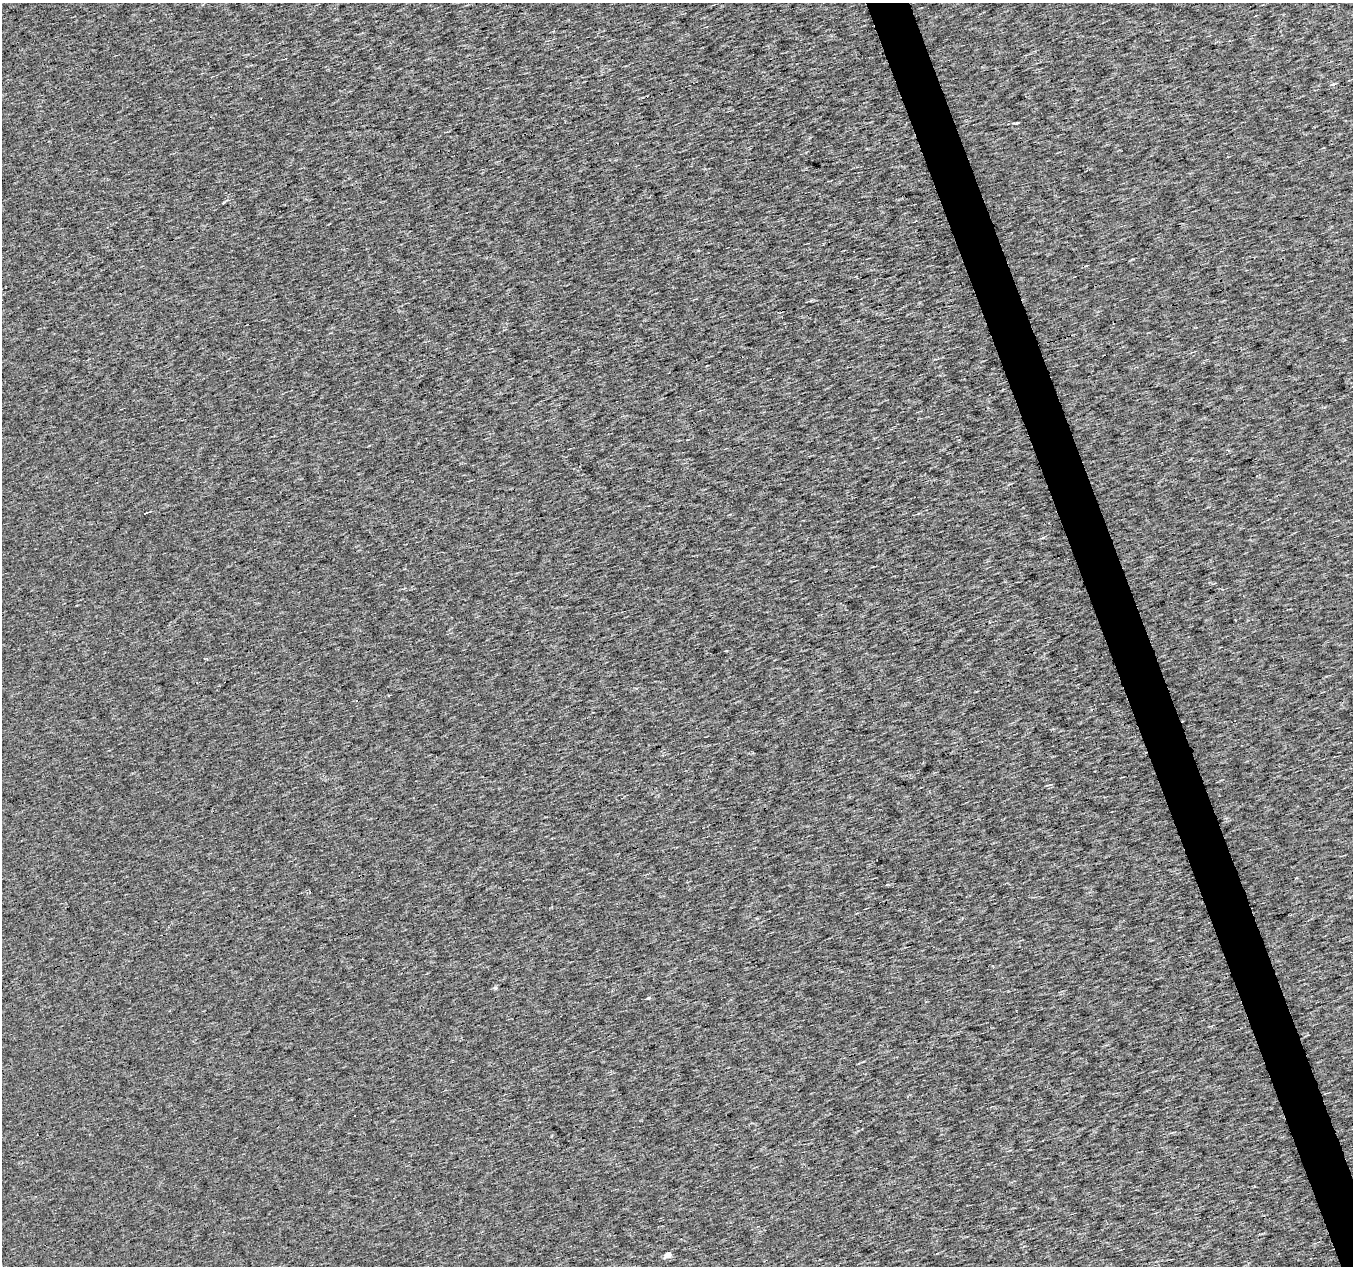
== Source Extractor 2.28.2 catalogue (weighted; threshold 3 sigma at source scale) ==
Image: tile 6 of 4 x 4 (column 2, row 2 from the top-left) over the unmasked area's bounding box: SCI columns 1352-2702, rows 2589-3852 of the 5405 x 5232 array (HDU 1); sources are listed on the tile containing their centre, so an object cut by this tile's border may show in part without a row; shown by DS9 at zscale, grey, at full resolution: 1 PNG px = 1 image px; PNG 1355 x 1268 px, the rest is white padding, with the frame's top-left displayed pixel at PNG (2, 3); no overlay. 3% of this frame is shown black and not used: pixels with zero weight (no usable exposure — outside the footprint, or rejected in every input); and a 3 px margin inside the footprint's outer edge (the drizzle kernel's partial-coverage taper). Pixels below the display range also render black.
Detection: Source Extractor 2.28.2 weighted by HDU 2 'WHT'; one run over the whole footprint, this tile lists its part. Background 0.00189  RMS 0.019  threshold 0.0866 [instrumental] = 3 sigma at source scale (4.5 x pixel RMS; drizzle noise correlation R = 1.50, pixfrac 1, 0.0396/0.0396 arcsec/px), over >= 5 px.
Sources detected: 7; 1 cosmic-ray / hot-pixel residue — not listed; the other 6 listed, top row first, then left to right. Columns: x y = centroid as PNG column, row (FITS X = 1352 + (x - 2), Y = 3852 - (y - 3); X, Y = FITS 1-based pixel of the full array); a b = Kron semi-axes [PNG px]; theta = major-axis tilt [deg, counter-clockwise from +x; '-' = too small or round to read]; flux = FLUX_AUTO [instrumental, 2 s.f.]
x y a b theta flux
1333 84 7 5 12 3.1
1018 123 4 3 - 1.8
356 701 3 2 - 2.3
495 988 5 4 - 2.8
648 998 5 4 - 2.1
668 1255 5 5 - 13